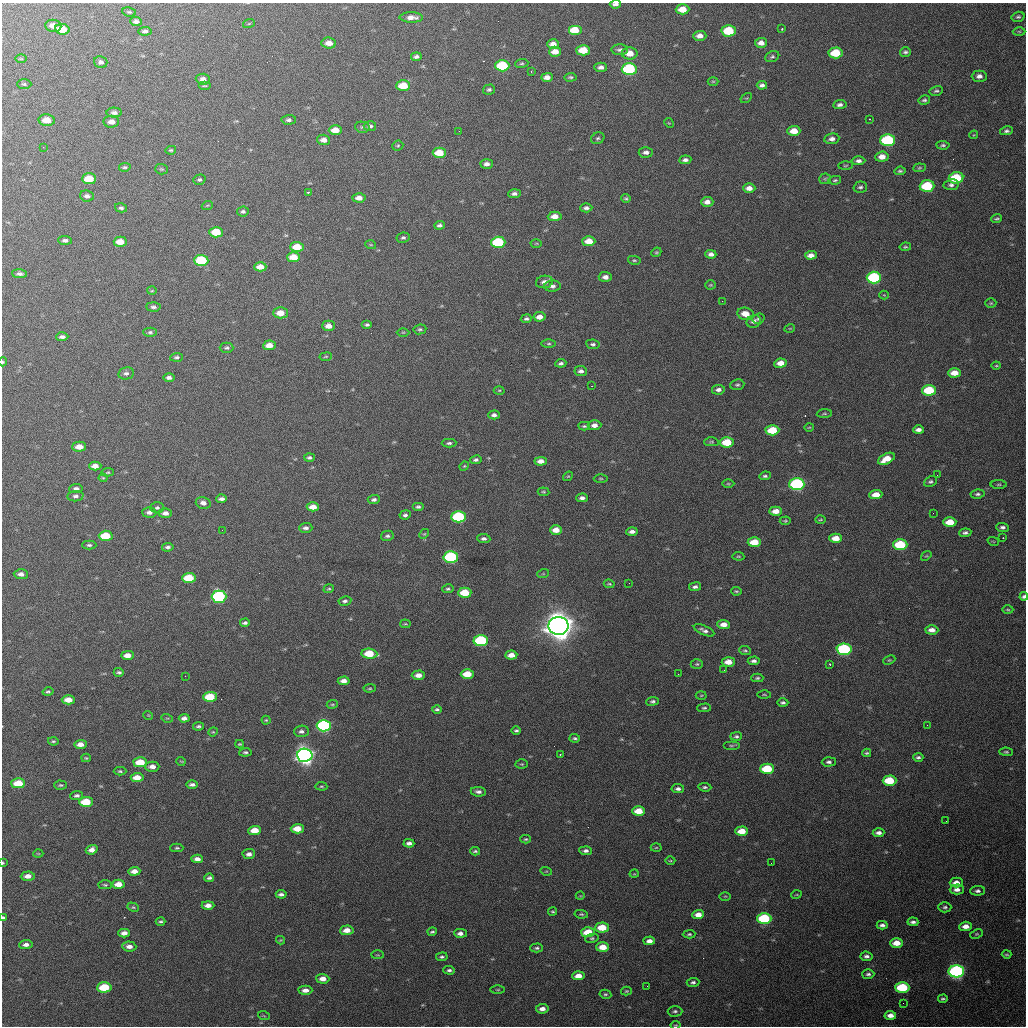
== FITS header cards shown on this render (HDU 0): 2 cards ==
NAXIS1  =                 1024 / length of data axis 1
NAXIS2  =                 1024 / length of data axis 2

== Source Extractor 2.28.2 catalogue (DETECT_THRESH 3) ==
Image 1024 x 1024 px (HDU 0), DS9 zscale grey, 1 PNG px = 1 image px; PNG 1028 x 1028 px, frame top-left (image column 1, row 1024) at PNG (2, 3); each listed source drawn as its Kron ellipse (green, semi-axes under 4 px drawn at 4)
Background 400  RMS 17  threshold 50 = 3 sigma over >= 5 px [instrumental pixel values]
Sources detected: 405; all 405 listed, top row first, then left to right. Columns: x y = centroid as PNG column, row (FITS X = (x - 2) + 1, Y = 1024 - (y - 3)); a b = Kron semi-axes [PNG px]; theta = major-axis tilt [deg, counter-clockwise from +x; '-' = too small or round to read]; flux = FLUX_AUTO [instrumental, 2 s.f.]
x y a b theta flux
615 4 5 3 - 3.3e+03
682 9 7 5 2 1.5e+04
129 12 7 4 -8 1.7e+03
411 17 12 5 -1 6.9e+03
1018 17 6 5 - 2.1e+03
136 21 6 4 -4 3.5e+03
249 23 6 4 20 1.1e+03
53 26 8 6 -9 7.7e+03
62 29 7 5 -8 1.9e+04
782 29 3 2 - 1.7e+03
575 30 7 5 0 2.4e+04
145 31 7 4 5 2.9e+03
729 31 7 5 3 4.9e+04
1019 31 6 4 -1 1.6e+03
700 36 6 5 - 6.6e+03
329 43 7 5 -4 8.9e+03
761 43 6 5 - 6.3e+03
553 44 6 5 - 7.7e+03
583 50 7 5 1 2.3e+04
620 50 8 5 -2 3.0e+03
555 52 6 5 - 9.5e+03
905 52 5 4 - 2.4e+03
630 53 8 6 1 1.3e+04
836 53 7 5 4 3.4e+04
416 57 5 3 - 3.0e+03
772 57 7 5 25 2.2e+03
21 59 6 4 -1 1.2e+03
101 62 7 5 -14 3.0e+03
522 63 7 4 6 1.8e+03
502 66 7 5 0 6.7e+04
601 67 6 4 -2 4.3e+03
629 69 7 6 - 1.2e+05
531 71 3 3 - 1.3e+03
979 76 7 5 1 4.7e+03
547 77 6 4 0 6.1e+03
570 77 6 4 4 1.8e+03
203 79 7 5 -5 5.3e+03
713 81 5 3 - 1.0e+03
24 84 7 5 0 1.9e+03
762 85 5 4 - 3.7e+03
204 86 6 3 0 1.4e+03
403 86 7 5 0 2.6e+04
489 90 6 5 - 2.2e+03
936 91 6 5 - 2.1e+03
746 98 6 4 32 1.3e+03
924 100 6 4 13 2.0e+03
840 105 7 4 8 3.5e+03
114 113 8 5 -1 3.6e+03
870 119 2 2 - 7.5e+02
47 120 8 6 -4 1.3e+04
289 120 7 5 4 2.5e+03
111 122 8 6 3 6.0e+03
669 123 5 4 - 1.0e+03
370 126 6 5 - 3.0e+03
362 127 7 5 -11 2.2e+03
335 130 7 5 0 1.3e+04
459 131 2 2 - 1.6e+03
794 131 6 5 - 1.4e+04
1006 131 6 4 10 2.7e+03
974 135 4 4 - 9.9e+02
598 138 7 5 30 2.3e+03
832 139 7 5 7 4.8e+03
323 140 6 5 - 6.0e+03
888 140 7 6 - 1.1e+05
943 145 7 4 -5 2.2e+03
398 146 5 5 - 1.4e+03
43 147 2 2 - 7.0e+02
171 150 5 4 - 1.6e+03
646 152 7 5 2 4.2e+03
439 153 6 5 - 2.1e+04
882 157 7 5 7 1.0e+04
685 160 6 4 6 3.5e+03
858 161 7 4 1 4.0e+03
487 164 6 5 - 4.7e+03
845 166 7 3 1 1.4e+03
125 167 6 4 8 1.9e+03
919 168 6 4 7 1.5e+03
161 169 6 5 - 1.7e+03
900 171 6 3 6 2.0e+03
956 178 7 5 7 5.7e+04
89 179 7 5 -1 2.2e+04
825 179 6 5 - 2.1e+03
199 180 6 5 - 2.2e+03
835 180 6 4 11 1.8e+03
951 185 8 5 8 3.6e+03
927 186 7 6 - 6.5e+04
860 187 7 5 16 2.6e+03
749 188 6 4 1 7.3e+03
308 192 3 3 - 1.4e+03
514 194 6 4 3 3.9e+03
87 196 7 5 -10 3.6e+03
359 198 6 4 -3 7.3e+03
626 198 4 4 - 1.8e+03
707 202 6 5 - 6.6e+03
207 206 5 3 - 1.0e+03
121 208 6 4 -15 2.1e+03
586 208 6 4 4 3.5e+03
243 212 6 5 - 2.3e+03
555 216 7 5 3 9.9e+03
997 219 5 3 - 1.7e+03
439 225 5 4 - 2.9e+03
216 232 7 5 -3 2.6e+04
403 238 6 5 - 2.1e+03
65 240 7 4 -3 3.1e+03
589 241 6 5 - 1.4e+04
120 242 6 5 - 1.3e+04
498 242 7 5 1 8.2e+04
536 243 5 3 - 1.1e+03
371 245 5 3 - 1.1e+03
297 247 7 5 -1 2.3e+04
905 247 6 3 9 1.6e+03
656 252 5 4 - 1.5e+03
711 254 5 4 - 4.7e+03
811 255 6 4 4 6.8e+03
293 257 6 5 - 1.9e+04
201 260 7 5 -2 6.9e+04
634 260 6 3 -12 1.5e+03
260 267 6 4 1 1.0e+04
19 274 7 4 -2 3.6e+03
605 277 7 5 -2 5.6e+03
874 278 7 6 - 1.3e+05
544 282 8 6 11 6.4e+03
710 285 5 4 - 1.4e+03
552 286 8 5 4 3.9e+03
152 291 5 3 - 1.0e+03
884 295 4 4 - 9.1e+02
722 301 2 2 - 5.1e+02
991 303 5 4 - 1.5e+03
153 307 7 4 -4 2.7e+03
280 313 7 5 0 1.4e+04
745 314 8 6 -11 1.2e+04
539 317 6 4 8 8.0e+03
526 319 5 4 - 2.5e+03
758 319 6 5 - 2.1e+03
754 321 7 6 - 4.3e+03
367 325 5 4 - 2.1e+03
328 326 6 5 - 7.9e+03
790 328 5 3 - 9.1e+02
420 329 6 5 - 2.1e+03
150 332 7 4 0 2.1e+03
403 332 6 4 0 1.3e+03
62 337 6 4 3 3.5e+03
549 344 7 3 0 1.6e+03
593 344 7 5 -9 2.4e+03
269 345 6 5 - 1.0e+04
227 348 7 5 0 2.3e+03
176 357 6 4 5 2.4e+03
326 357 6 3 9 1.1e+03
3 362 4 3 - 1.3e+03
561 363 5 4 - 2.8e+03
780 363 6 4 8 9.2e+03
996 366 4 4 - 1.1e+03
581 371 6 5 - 3.8e+03
126 373 8 6 11 3.7e+03
954 373 6 4 1 1.3e+04
169 378 6 4 0 3.5e+03
737 385 7 5 8 2.2e+03
592 386 3 2 - 9.9e+02
499 390 5 3 - 1.2e+03
718 390 6 5 - 4.5e+03
929 390 7 5 2 4.9e+04
824 414 7 3 4 1.4e+03
494 415 6 4 2 3.8e+03
594 425 7 5 3 5.9e+03
584 426 5 4 - 1.7e+03
809 427 4 3 - 9.6e+02
772 430 7 5 3 3.2e+04
918 430 5 4 - 5.1e+03
711 442 7 4 2 1.7e+03
727 442 7 5 2 3.1e+04
449 443 7 4 1 2.4e+03
79 447 7 5 1 1.1e+04
309 457 5 4 - 2.3e+03
886 459 9 5 27 1.8e+04
476 460 6 4 11 2.4e+03
541 461 6 4 2 7.5e+03
95 466 6 4 1 8.5e+03
464 466 5 4 - 1.2e+03
108 472 6 4 6 1.5e+03
937 475 2 2 - 6.2e+02
568 476 5 4 - 1.3e+03
765 476 6 4 7 2.1e+03
103 478 4 4 - 1.1e+03
601 478 7 3 -1 1.3e+03
930 482 7 5 28 2.3e+03
728 484 6 4 -1 1.5e+03
797 484 7 6 - 1.8e+05
999 485 8 4 1 1.6e+03
76 488 7 4 6 2.9e+03
544 492 6 3 -7 1.4e+03
977 494 7 4 8 2.4e+03
876 495 6 4 3 1.3e+04
75 496 8 5 6 3.3e+03
582 498 6 4 1 4.0e+03
221 499 5 3 - 3.9e+03
374 500 6 4 3 3.0e+03
203 503 7 5 -14 5.2e+03
313 507 6 4 1 1.1e+04
418 507 6 4 0 2.3e+03
157 508 7 5 0 2.5e+03
776 511 6 4 3 1.1e+04
149 512 7 5 -3 4.7e+03
165 513 7 4 5 5.5e+03
933 513 2 2 - 6.2e+02
405 515 6 4 9 2.9e+03
459 517 7 5 1 9.6e+04
820 520 5 2 - 1.2e+03
785 521 5 3 - 1.4e+03
950 522 7 5 1 1.9e+04
1002 527 6 4 -5 3.1e+03
306 528 7 5 0 3.6e+03
222 530 2 2 - 3.6e+03
556 530 6 4 2 1.1e+04
632 531 5 4 - 4.6e+03
965 533 6 4 6 2.8e+03
424 534 5 4 - 1.2e+03
106 536 7 5 2 3.1e+04
387 536 6 5 - 2.6e+03
836 538 6 4 1 1.3e+04
1003 538 2 2 - 7.3e+02
484 539 7 4 -5 3.3e+03
993 541 6 3 -19 9.7e+02
754 542 6 5 - 2.1e+04
89 545 7 4 0 2.1e+03
900 545 7 5 -1 6.1e+04
168 547 6 4 7 2.8e+03
738 556 6 4 -5 1.3e+03
926 556 5 4 - 1.4e+03
451 557 7 5 -2 1.2e+05
21 574 7 5 -3 4.9e+03
543 574 6 4 18 1.2e+03
189 578 7 5 1 3.7e+04
629 583 2 2 - 9.3e+02
609 584 5 3 - 1.4e+03
695 587 6 4 9 3.2e+03
329 589 5 4 - 1.6e+03
448 589 5 4 - 1.8e+03
736 591 5 3 - 1.4e+03
465 593 6 5 - 2.8e+04
1024 596 4 4 - 3.2e+03
219 597 7 6 - 1.6e+05
345 601 6 4 10 2.6e+03
1008 610 6 3 -1 1.4e+03
245 623 5 3 - 2.6e+03
405 624 5 3 - 1.4e+03
724 624 6 4 -2 8.9e+03
559 626 10 9 - 1.9e+06
704 630 11 4 -24 4.1e+03
932 630 6 4 -2 7.2e+03
481 641 7 5 4 1.1e+05
844 649 7 5 -2 1.4e+05
745 651 6 4 -6 1.7e+03
369 654 8 5 -5 3.3e+04
127 655 6 4 1 9.6e+03
511 655 6 4 4 9.2e+03
889 660 6 4 24 1.4e+03
754 661 6 4 3 3.4e+03
728 662 7 5 1 1.2e+04
697 664 6 5 - 1.9e+03
830 664 3 2 - 1.3e+03
724 670 2 2 - 5.3e+02
119 672 5 3 - 2.0e+03
467 674 6 4 2 2.3e+04
678 674 2 2 - 5.7e+02
418 675 6 4 1 7.9e+03
185 676 2 2 - 6.7e+02
757 678 6 4 2 1.8e+03
344 681 6 4 4 6.1e+03
370 688 6 4 6 1.4e+03
48 692 5 4 - 2.0e+03
701 695 5 3 - 1.0e+03
764 695 7 3 -1 1.2e+03
210 697 7 5 1 3.8e+04
68 700 6 4 0 1.1e+04
653 701 6 4 7 2.4e+03
783 703 6 4 -1 2.6e+03
332 704 5 3 - 1.2e+03
704 708 7 4 1 2.0e+03
437 709 5 4 - 2.1e+03
148 715 5 3 - 8.8e+02
167 718 5 3 - 1.1e+03
184 718 5 4 - 4.6e+03
266 720 4 4 - 1.3e+03
927 725 2 2 - 7.2e+02
198 726 5 4 - 2.2e+03
324 726 7 5 0 1.7e+05
516 730 5 4 - 2.1e+03
301 731 7 5 2 3.6e+03
213 732 5 4 - 1.1e+03
736 736 6 4 2 2.3e+03
575 738 5 4 - 2.0e+03
53 741 5 4 - 1.6e+03
80 744 6 4 2 8.1e+03
239 744 4 3 - 1.1e+03
731 745 8 4 0 1.8e+03
245 752 6 4 6 2.1e+03
1006 752 6 4 -1 1.7e+03
867 753 4 3 - 1.6e+03
560 754 3 2 - 1.1e+03
305 755 8 6 -2 7.5e+05
918 757 5 4 - 2.5e+03
86 758 5 4 - 1.3e+03
181 761 5 3 - 8.8e+02
140 762 7 5 0 2.6e+04
829 762 7 4 2 2.9e+03
522 764 6 5 - 1.5e+03
152 767 7 5 0 6.7e+03
767 769 7 5 -1 4.5e+04
120 771 6 4 -1 1.7e+03
137 778 6 4 3 1.4e+04
889 781 7 5 0 4.0e+04
18 783 7 5 1 2.5e+04
61 785 6 4 -1 1.7e+03
192 785 6 4 0 3.7e+03
321 786 6 4 -5 1.4e+03
705 787 6 4 -5 2.1e+03
678 789 6 4 -6 3.3e+03
478 792 8 4 -5 4.0e+03
77 796 6 4 7 2.8e+03
86 802 7 5 2 3.4e+04
639 811 6 4 2 2.0e+04
946 821 3 2 - 9.6e+02
297 829 6 4 2 1.7e+04
255 830 6 4 3 1.6e+04
742 831 6 4 1 1.7e+04
879 833 6 4 4 4.6e+03
526 839 5 4 - 1.5e+03
409 843 5 4 - 4.0e+03
177 848 6 4 1 1.7e+03
656 848 5 3 - 1.1e+03
92 850 6 4 20 6.3e+03
475 851 5 3 - 1.9e+03
586 851 6 4 -3 3.4e+03
38 854 5 3 - 9.2e+02
249 854 6 5 - 4.5e+03
197 859 6 4 -3 5.8e+03
670 861 5 3 - 1.1e+03
3 863 4 3 - 1.2e+03
771 863 2 2 - 6.4e+02
134 871 6 4 2 7.9e+03
546 871 6 3 -17 1.2e+03
634 874 5 3 - 8.5e+02
28 876 7 4 4 7.1e+03
209 878 5 4 - 2.4e+03
956 883 7 5 0 7.8e+03
118 884 6 4 2 1.1e+04
105 885 7 4 -2 1.8e+03
957 889 7 5 2 5.7e+03
977 891 7 4 3 3.3e+03
281 894 5 3 - 3.3e+03
796 895 5 3 - 1.1e+03
580 896 4 3 - 9.0e+02
725 896 6 3 1 1.1e+03
208 905 6 4 0 6.9e+03
133 907 6 4 -28 1.4e+03
945 907 6 5 - 2.4e+03
553 911 4 4 - 1.4e+03
581 914 7 4 -9 1.9e+03
698 915 6 4 4 8.7e+03
3 918 4 3 - 2.9e+03
764 918 7 5 1 8.8e+04
161 922 5 3 - 1.9e+03
913 922 5 3 - 3.2e+03
882 925 5 4 - 3.3e+03
966 926 6 4 5 8.3e+03
602 927 7 5 2 2.6e+04
347 930 7 5 4 1.0e+04
432 932 4 3 - 1.8e+03
588 932 6 5 - 2.7e+04
124 933 5 4 - 6.3e+03
460 933 6 4 -1 4.7e+03
689 934 6 4 2 1.6e+03
977 934 6 4 25 1.5e+03
592 938 7 4 9 2.0e+03
280 940 4 4 - 1.0e+03
649 941 6 4 3 6.0e+03
897 943 6 4 -1 1.3e+04
26 945 6 4 5 4.8e+03
129 946 7 5 -5 6.1e+03
603 947 6 5 - 1.6e+04
537 948 6 4 3 2.2e+03
1007 954 5 3 - 1.5e+03
377 955 6 3 0 1.2e+03
866 956 6 4 -6 3.4e+03
442 957 6 4 5 2.2e+03
449 970 6 4 -3 2.7e+03
956 971 8 6 0 2.9e+05
868 974 6 5 - 3.0e+03
578 976 6 4 5 9.4e+03
323 979 6 5 - 8.3e+03
693 982 6 4 6 2.4e+03
647 986 2 2 - 6.0e+02
104 987 7 5 3 4.4e+04
902 987 7 5 -1 6.2e+04
305 990 7 4 1 6.6e+03
498 990 7 3 0 1.3e+03
626 991 5 4 - 1.4e+03
605 994 6 4 -11 1.7e+03
943 999 5 3 - 1.8e+03
903 1003 3 2 - 8.6e+02
542 1009 6 4 8 6.5e+03
675 1011 7 5 2 2.7e+03
890 1015 6 4 -3 6.7e+03
264 1016 6 3 -19 1.1e+03
676 1025 5 3 - 1.0e+03
At the frame edge (FLAGS 8, measured only in part): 6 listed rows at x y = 615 4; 3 362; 1024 596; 3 863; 3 918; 676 1025